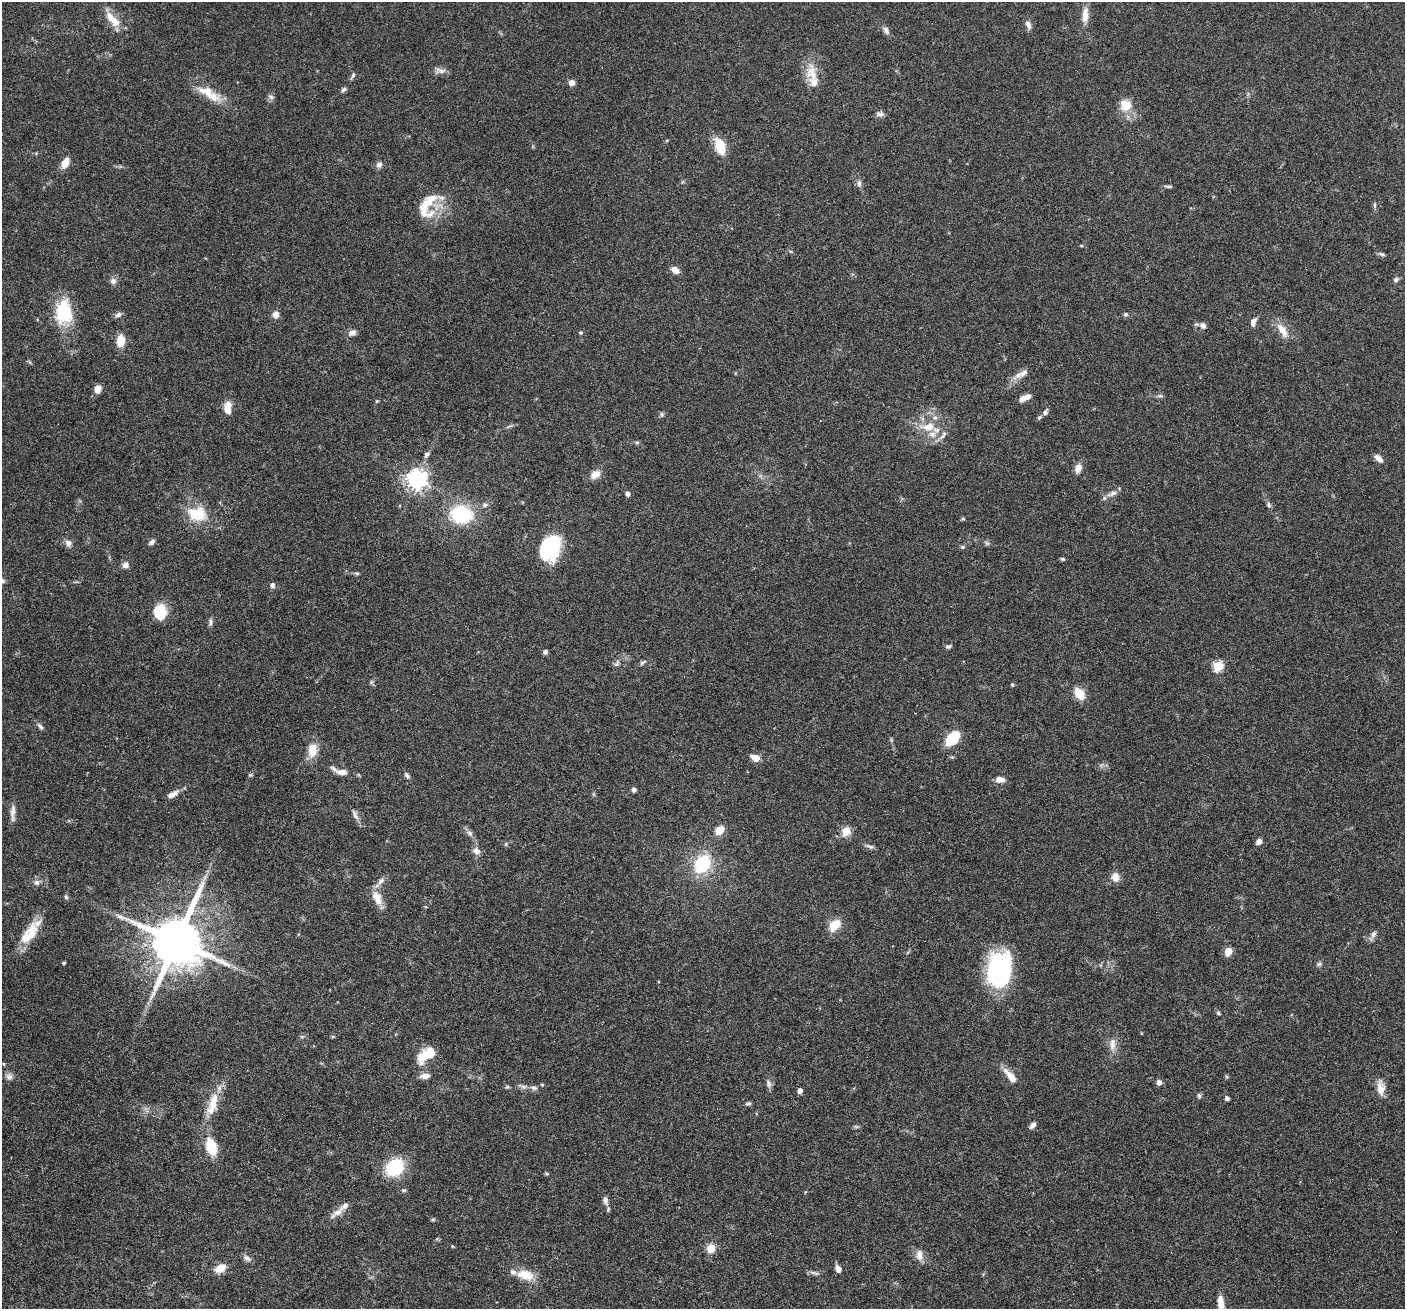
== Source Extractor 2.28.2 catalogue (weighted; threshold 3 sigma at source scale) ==
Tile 7 of 4 x 4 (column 3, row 2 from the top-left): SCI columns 2837-4239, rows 2948-4254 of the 5669 x 5762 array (HDU 1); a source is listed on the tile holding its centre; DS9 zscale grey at full resolution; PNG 1407 x 1311 px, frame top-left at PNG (2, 2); no overlay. Nothing masked; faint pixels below the display range render black.
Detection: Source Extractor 2.28.2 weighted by HDU 2 'WHT'; one run over the whole footprint, this tile lists its part. Background 0.054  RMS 0.0031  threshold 0.0128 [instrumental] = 3 sigma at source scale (4.09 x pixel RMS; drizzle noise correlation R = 1.36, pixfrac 0.8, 0.05/0.05 arcsec/px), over >= 5 px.
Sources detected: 165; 15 inside a brighter listed object's ellipse — not listed separately; the other 150 listed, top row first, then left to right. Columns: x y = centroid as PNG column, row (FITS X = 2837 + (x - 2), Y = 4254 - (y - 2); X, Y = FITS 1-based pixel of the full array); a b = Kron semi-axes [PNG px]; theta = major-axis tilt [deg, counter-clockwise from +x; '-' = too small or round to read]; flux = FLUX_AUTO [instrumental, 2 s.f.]
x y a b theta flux
1085 15 21 8 86 2.9
113 19 26 9 -46 4.7
1028 24 11 6 -64 1.2
886 30 11 7 -65 1
441 71 14 6 -20 1.4
813 74 30 13 -72 5.1
353 76 11 4 59 0.59
572 83 5 5 - 2.6
343 89 7 5 45 0.65
212 96 29 12 -21 5.2
271 97 8 5 -32 0.71
1126 106 12 11 - 5.1
879 114 10 6 -2 0.97
720 146 16 9 -70 7.8
65 163 10 6 61 3.6
379 165 8 7 - 1.1
859 183 9 6 90 0.9
1168 186 12 3 -3 0.52
430 200 43 20 85 7.9
1375 205 6 4 -89 0.45
1081 245 5 3 - 0.28
1382 254 9 5 -23 0.64
675 270 10 7 -31 1.9
1396 280 7 6 - 0.72
113 281 8 8 - 1.1
64 312 29 19 88 14
1125 314 6 5 - 0.59
118 315 9 6 24 0.96
275 315 8 7 - 1.6
1253 322 10 6 75 1.4
1203 326 9 6 -50 1.3
1282 330 21 9 -58 3.5
352 332 11 7 20 1.2
581 333 5 5 - 0.43
121 340 10 7 85 5.3
1023 373 19 7 41 2.1
98 389 7 6 - 2.3
1160 396 8 4 -8 0.54
1022 399 8 6 22 1.6
377 401 5 5 - 0.32
228 408 16 9 -90 2.9
1045 412 7 5 56 0.92
662 414 7 6 - 0.54
1039 417 7 5 40 0.51
928 427 19 13 11 5.3
943 435 14 5 56 1.2
637 442 6 4 0 0.42
427 454 8 5 47 0.88
1378 458 10 6 -36 1.7
1078 468 11 7 68 2
595 474 14 9 31 2.6
417 479 7 7 - 170
627 494 6 5 - 0.79
1112 494 17 6 23 1.5
485 505 7 6 - 0.7
1269 505 7 6 - 0.72
197 513 20 15 -10 9.2
461 514 19 15 -5 20
963 519 6 4 -1 0.35
152 542 8 5 42 0.9
68 543 10 7 -49 1.3
987 543 8 5 -36 0.58
962 547 6 5 - 0.4
550 548 26 19 69 21
1062 559 6 4 -20 0.38
126 565 9 7 46 1.3
357 573 8 4 -8 0.44
2 581 8 7 - 0.86
273 585 7 5 82 0.83
160 612 16 13 90 7.4
211 622 9 6 -90 0.77
948 646 7 5 12 0.61
545 652 5 5 - 0.71
643 662 10 4 36 0.63
616 663 10 5 76 0.83
1218 666 5 5 - 19
371 682 7 4 72 0.44
1012 684 4 4 - 0.44
1079 693 14 9 -57 4.4
40 727 10 5 -51 0.78
952 738 13 8 47 11
891 740 6 4 -71 0.37
312 750 18 11 89 4.2
756 758 5 5 - 5.3
342 772 13 6 -5 2
250 775 6 4 40 0.38
407 775 9 5 -48 0.64
1000 779 11 7 -4 1.7
634 790 5 5 - 0.84
172 794 17 7 31 2
13 811 20 6 83 1.8
355 815 17 5 -62 1.2
719 830 7 6 - 4.8
846 831 5 5 - 12
470 833 10 6 -46 1.1
1259 842 7 6 - 1.2
506 844 5 5 - 0.39
870 846 12 5 -20 0.8
476 851 11 8 -31 1.5
702 864 15 11 59 20
205 877 10 5 63 1.1
1115 877 11 9 -81 2.2
381 881 11 7 45 1.3
36 882 8 7 - 1
66 897 7 5 -74 0.51
377 898 20 11 -64 3.8
835 925 16 10 45 4.4
31 934 29 15 60 6.4
1373 934 12 7 64 1.1
176 941 15 13 66 1900
1228 951 5 5 - 8.2
64 963 3 3 - 0.37
1319 964 7 6 - 0.59
999 970 35 23 85 37
1218 1013 6 4 -69 0.41
302 1036 6 4 19 0.4
1112 1044 19 8 88 2.4
426 1055 16 13 36 5.6
4 1064 5 3 - 0.27
9 1076 10 9 - 1.2
425 1076 12 6 5 1.7
1010 1076 24 8 -49 3.2
1159 1082 6 5 - 1.2
768 1083 11 7 -71 1
523 1086 14 5 -17 0.98
507 1087 6 4 17 0.38
1381 1088 16 9 -84 3.2
800 1091 5 4 - 1.4
1199 1095 7 5 -74 0.52
1227 1098 4 4 - 0.95
748 1103 7 4 0 0.52
212 1104 37 11 72 6.6
1033 1125 9 5 45 1.1
856 1127 7 4 -19 0.43
211 1147 13 8 -73 12
395 1168 12 10 41 20
547 1174 6 4 -19 0.33
404 1190 6 4 -18 0.4
605 1200 12 6 -80 1.2
337 1212 24 8 35 2.5
433 1219 6 4 19 0.34
452 1246 5 3 - 0.24
711 1248 9 8 - 3.4
919 1255 15 10 -87 2.1
247 1258 12 6 -37 1
220 1268 12 8 22 3.7
838 1269 7 5 -58 1.7
813 1273 11 4 -15 0.77
525 1275 23 12 -13 5
1221 1303 21 8 -85 3.2
Isophote crosses this tile's border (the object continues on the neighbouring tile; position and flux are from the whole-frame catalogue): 2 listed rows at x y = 2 581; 1221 1303